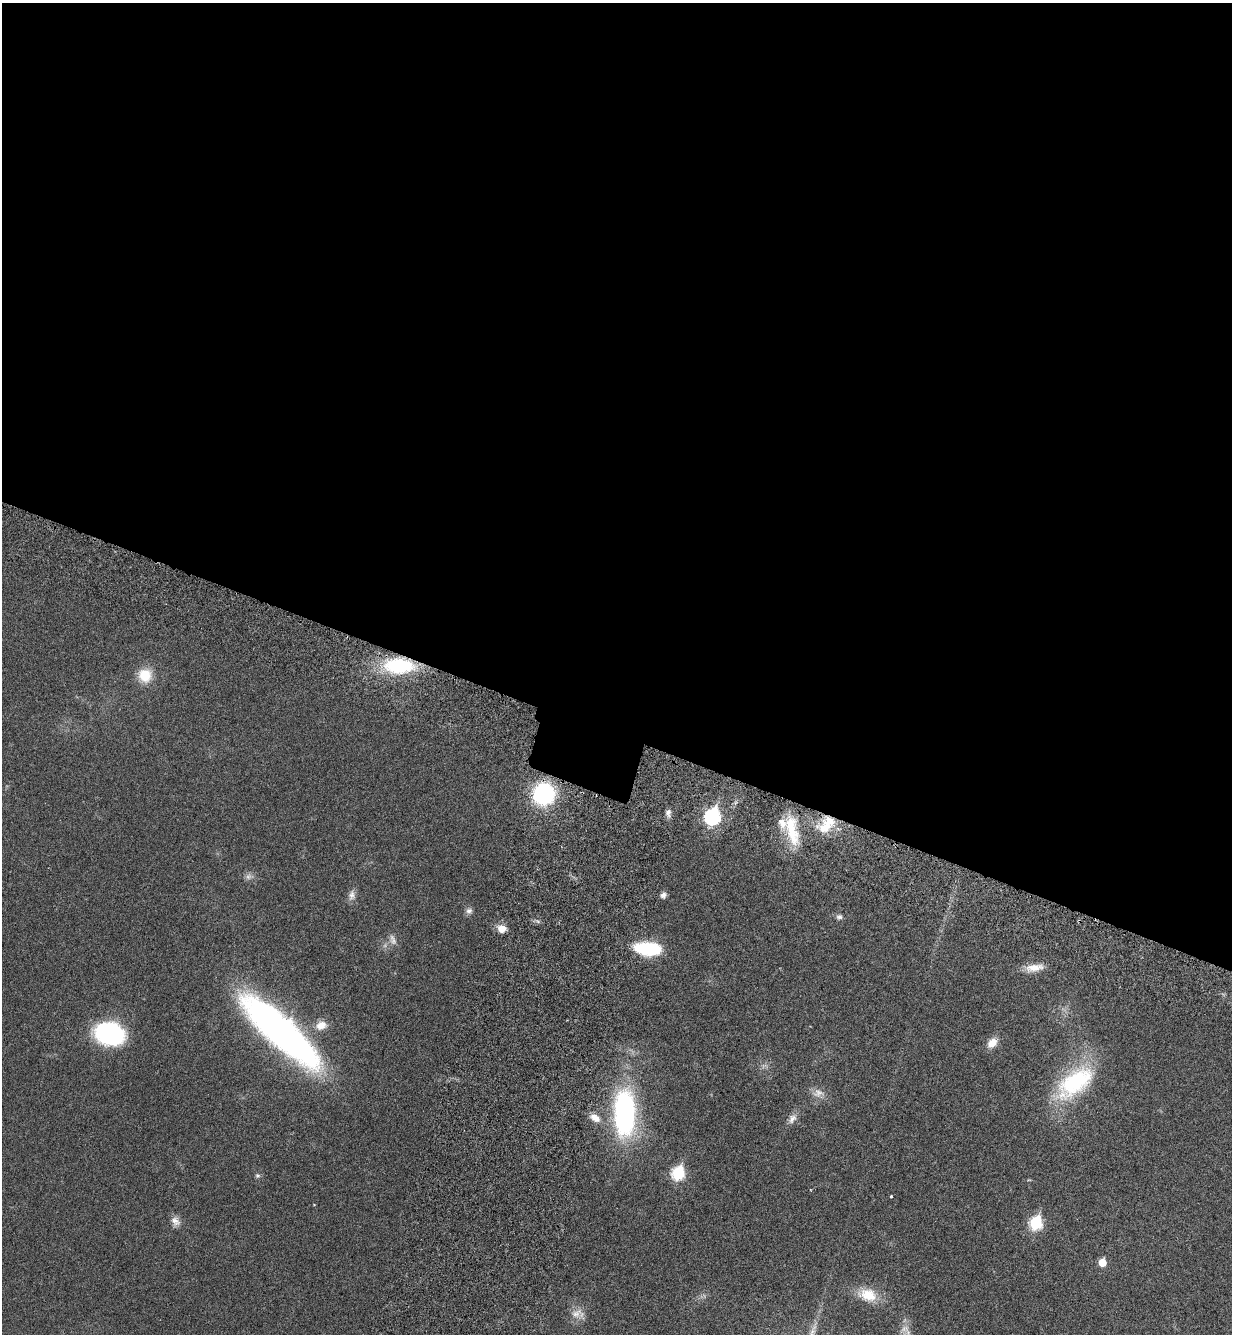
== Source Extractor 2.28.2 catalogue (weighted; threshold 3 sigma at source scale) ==
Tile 3 of 4 x 4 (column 3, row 1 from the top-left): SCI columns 2681-3910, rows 4075-5406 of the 5486 x 5479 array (HDU 1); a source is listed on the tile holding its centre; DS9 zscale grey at full resolution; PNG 1234 x 1336 px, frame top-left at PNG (2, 3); no overlay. Shown black and unused: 55% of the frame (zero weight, under 3 of 6 exposures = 5% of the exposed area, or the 3 px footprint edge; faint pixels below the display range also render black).
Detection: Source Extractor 2.28.2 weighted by HDU 2 'WHT'; one run over the whole footprint, this tile lists its part. Background 0.0331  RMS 0.0029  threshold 0.012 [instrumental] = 3 sigma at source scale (4.09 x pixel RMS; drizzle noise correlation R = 1.36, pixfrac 0.8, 0.05/0.05 arcsec/px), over >= 5 px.
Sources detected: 35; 2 too faint to see at this stretch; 1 inside a brighter object's white glare — not listed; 1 inside a brighter listed object's ellipse — not listed separately; the other 31 listed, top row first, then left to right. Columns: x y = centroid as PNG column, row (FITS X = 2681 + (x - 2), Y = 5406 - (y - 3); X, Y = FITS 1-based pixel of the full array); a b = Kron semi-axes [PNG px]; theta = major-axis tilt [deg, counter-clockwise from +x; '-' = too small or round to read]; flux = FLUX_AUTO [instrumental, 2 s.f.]
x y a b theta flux
399 666 34 17 -2 21
145 675 17 17 - 6
544 794 20 19 - 29
668 813 11 7 -90 1.2
712 817 8 7 - 53
826 825 29 17 42 8.1
792 830 41 13 -79 10
352 895 14 9 83 1.6
663 895 7 6 - 1
469 911 9 8 - 1
839 917 9 7 5 0.86
502 929 9 8 - 2.9
648 949 24 11 -5 19
1034 968 26 10 10 3.6
321 1025 15 11 19 2.9
273 1026 89 26 -45 110
109 1033 25 18 -12 38
992 1043 13 9 45 2.9
1075 1082 55 28 39 27
818 1093 18 12 -1 2.5
624 1113 43 19 -89 57
595 1118 14 9 -33 2.5
792 1118 15 9 54 1.8
678 1173 7 7 - 27
258 1175 6 6 - 0.59
891 1196 3 3 - 0.52
175 1221 14 10 -58 1.9
1036 1223 7 7 - 25
1102 1262 6 5 - 4.9
867 1295 27 17 -17 6.6
577 1313 18 14 25 3
Overlapping masked pixels (flux is a lower limit): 2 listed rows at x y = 399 666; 826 825